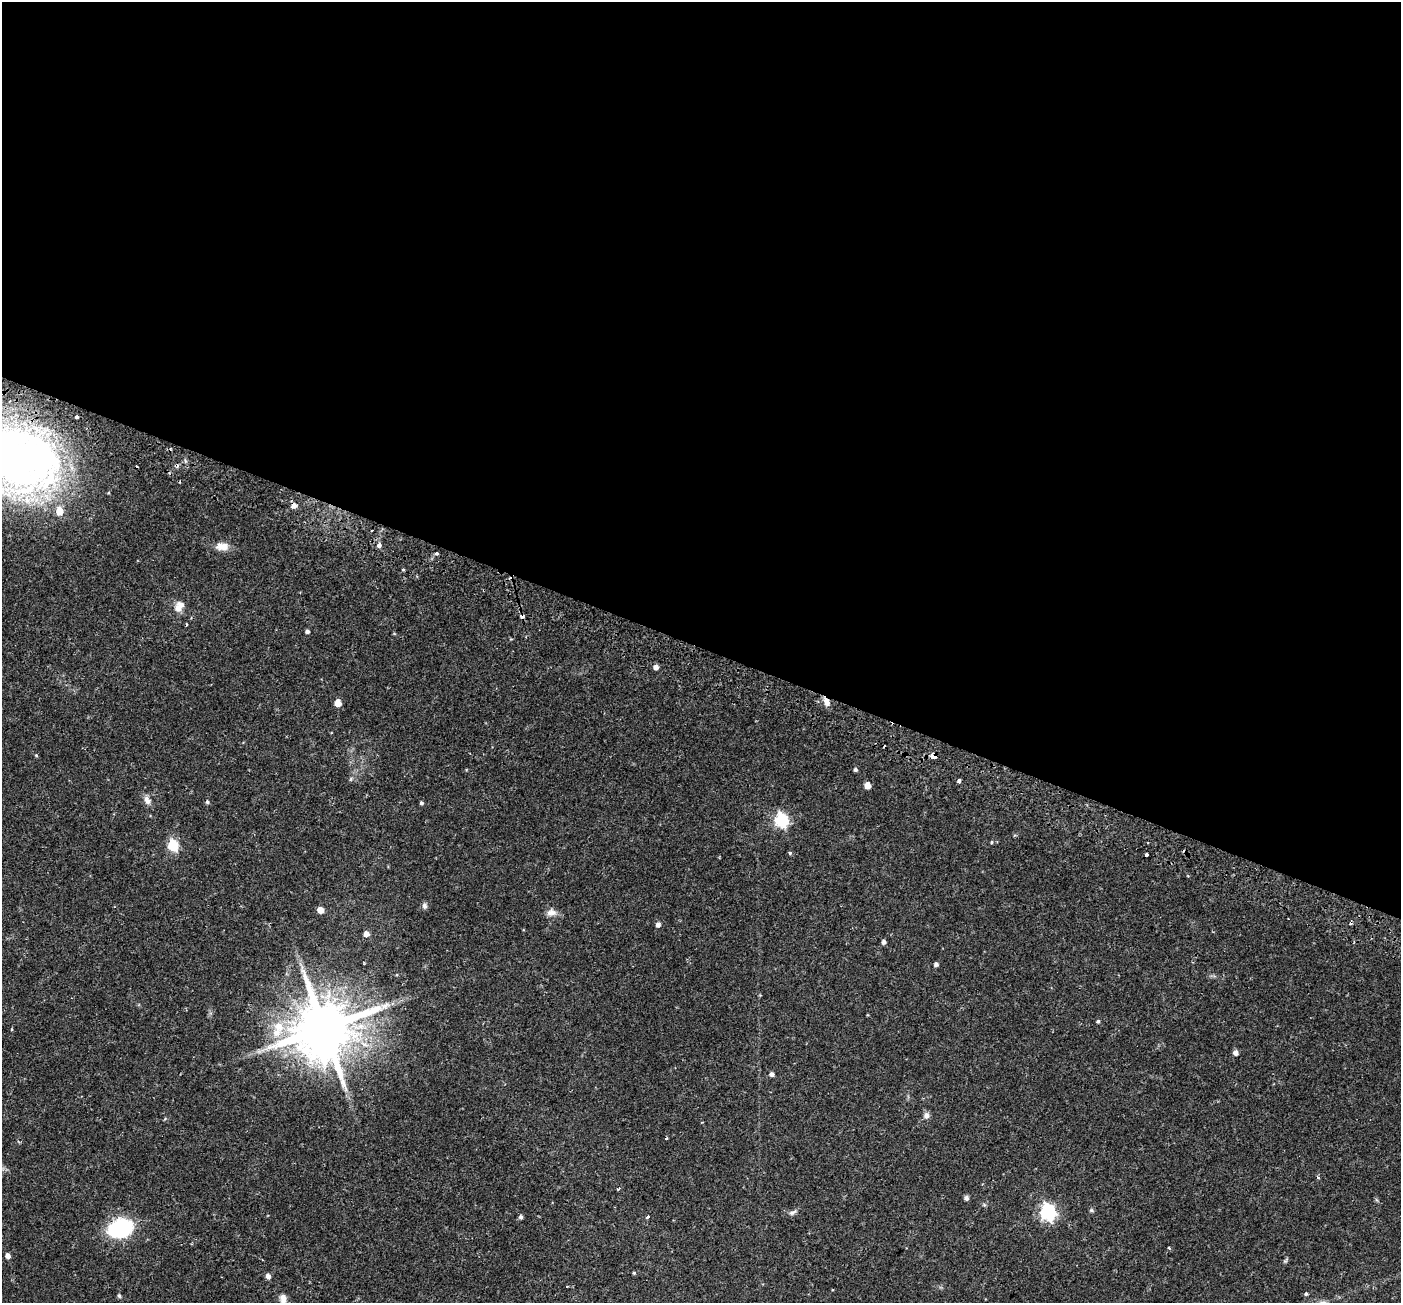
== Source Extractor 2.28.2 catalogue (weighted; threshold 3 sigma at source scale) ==
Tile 3 of 4 x 4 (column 3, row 1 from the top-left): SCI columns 2869-4267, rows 4199-5499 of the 5743 x 5856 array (HDU 1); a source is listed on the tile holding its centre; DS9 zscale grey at full resolution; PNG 1403 x 1305 px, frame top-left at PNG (2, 2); no overlay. Shown black and unused: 50% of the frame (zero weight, under 2 of 3 exposures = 5% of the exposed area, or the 3 px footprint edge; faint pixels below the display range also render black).
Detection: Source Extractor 2.28.2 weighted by HDU 2 'WHT'; one run over the whole footprint, this tile lists its part. Background 0.0345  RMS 0.0037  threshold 0.0165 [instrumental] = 3 sigma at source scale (4.5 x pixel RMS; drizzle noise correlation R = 1.50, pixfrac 1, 0.0396/0.0396 arcsec/px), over >= 5 px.
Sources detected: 68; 1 too faint to see at this stretch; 9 cosmic-ray / hot-pixel residue — not listed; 5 inside a brighter listed object's ellipse — not listed separately; the other 53 listed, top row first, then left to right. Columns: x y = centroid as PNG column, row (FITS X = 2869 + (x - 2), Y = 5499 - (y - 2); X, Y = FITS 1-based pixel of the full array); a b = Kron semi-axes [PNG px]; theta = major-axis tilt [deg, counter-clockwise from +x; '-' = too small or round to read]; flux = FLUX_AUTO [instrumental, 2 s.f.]
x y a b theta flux
21 460 91 73 -36 200
294 506 6 6 - 1.5
372 531 3 3 - 1.4
379 545 4 3 - 3.5
222 546 17 10 0 3.3
436 554 3 3 - 1.6
403 570 5 3 - 0.35
178 608 12 10 -83 2.7
307 631 4 4 - 0.89
656 667 5 5 - 1.8
826 702 11 7 -62 2.1
338 703 5 5 - 4.5
36 755 4 4 - 0.34
933 756 4 3 - 200
855 769 5 4 - 0.69
959 781 4 3 - 1.9
867 785 5 5 - 3.7
147 800 13 7 -64 1.9
207 802 5 4 - 0.54
421 803 4 4 - 0.68
781 820 7 6 - 51
992 842 4 4 - 0.39
173 845 6 5 - 26
790 853 4 4 - 0.58
1147 855 3 3 - 3.5
424 906 9 6 -83 0.96
320 910 5 5 - 3.4
551 912 13 10 2 2.2
658 925 6 5 - 1.2
366 934 6 6 - 1.9
884 942 5 5 - 0.99
936 964 4 4 - 1
1098 1021 5 4 - 0.52
279 1026 15 14 - 6.6
324 1028 17 15 60 2700
1236 1053 5 5 - 1.5
772 1074 5 4 - 1.2
926 1116 8 7 - 1.4
618 1188 5 3 - 0.56
966 1198 6 5 - 0.87
1091 1210 6 5 - 0.56
792 1212 11 6 24 1.1
1048 1212 7 6 - 84
521 1217 5 4 - 0.77
647 1217 3 3 - 1.1
120 1228 20 14 19 34
8 1256 5 4 - 1.7
1285 1261 7 4 58 0.52
634 1273 5 4 - 0.39
268 1276 6 5 - 1.4
1306 1294 4 4 - 0.52
119 1296 5 4 - 0.61
283 1300 10 8 -34 1.8
Overlapping masked pixels (flux is a lower limit): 4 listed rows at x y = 21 460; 294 506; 826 702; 933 756
Isophote crosses this tile's border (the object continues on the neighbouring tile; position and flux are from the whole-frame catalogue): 2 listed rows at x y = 21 460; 283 1300